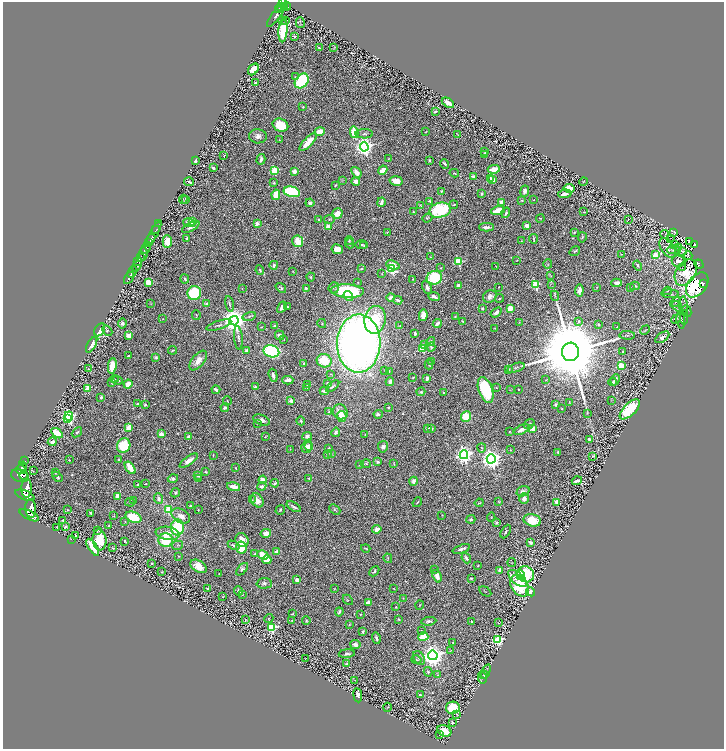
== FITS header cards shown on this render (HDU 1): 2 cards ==
NAXIS1  =                 1443
NAXIS2  =                 1493

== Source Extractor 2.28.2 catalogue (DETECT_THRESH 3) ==
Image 1443 x 1493 px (HDU 1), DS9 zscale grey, zoomed out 1/2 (1 PNG px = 2 x 2 image px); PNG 726 x 751 px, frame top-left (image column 2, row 1493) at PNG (3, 2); each listed source drawn as its Kron ellipse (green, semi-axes under 4 px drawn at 4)
Background 0.667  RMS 0.025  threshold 0.0763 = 3 sigma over >= 5 px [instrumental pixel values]
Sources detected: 741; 73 cannot appear on this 1/2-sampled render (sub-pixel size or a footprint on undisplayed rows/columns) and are neither listed nor drawn; of the other 668, the 500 brightest by FLUX_AUTO listed and drawn (168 fainter detections omitted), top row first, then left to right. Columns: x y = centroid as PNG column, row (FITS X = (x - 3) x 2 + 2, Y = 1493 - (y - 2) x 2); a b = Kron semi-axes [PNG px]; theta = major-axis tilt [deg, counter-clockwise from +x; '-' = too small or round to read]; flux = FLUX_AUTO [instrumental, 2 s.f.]
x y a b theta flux
283 3 5 3 - 530
286 6 5 3 - 350
281 7 5 2 - 190
285 7 2 2 - 150
279 9 2 2 - 120
276 15 14 3 53 27
282 20 2 2 - 6.4
286 20 2 2 - 3.2
300 23 5 2 - 4.5
283 31 11 4 86 300
294 36 3 2 - 6.8
319 48 2 2 - 9
334 48 3 2 - 3
253 69 6 4 50 64
295 77 4 3 - 4.3
302 81 8 6 51 580
255 83 2 2 - 7.6
448 103 7 3 -34 63
303 107 3 3 - 4.4
435 111 4 2 - 8
280 125 8 6 -24 180
320 131 5 4 - 41
354 132 6 3 -77 160
426 132 3 1 - 2.9
364 134 8 4 -2 16
457 134 4 1 - 2.7
258 136 9 7 -6 33
279 140 2 1 - 2.7
308 142 11 4 47 68
364 147 4 4 - 2600
485 152 3 2 - 7.7
485 155 3 2 - 6.9
224 156 3 2 - 3.3
261 159 5 3 - 16
388 159 3 2 - 2.6
429 160 3 3 - 6.4
195 161 3 2 - 23
445 164 5 2 - 10
213 168 3 2 - 10
494 169 6 3 7 81
383 170 5 3 - 48
274 171 4 3 - 240
294 172 3 3 - 35
356 172 6 4 -51 39
454 173 4 3 - 7.1
473 177 4 3 - 26
490 178 3 2 - 9.2
342 180 4 3 - 3.5
493 180 3 3 - 48
356 181 4 3 - 32
396 181 6 4 -11 39
583 181 4 2 - 3.7
189 182 5 2 - 10
274 183 2 2 - 8.6
336 185 3 2 - 5.6
569 188 5 4 - 130
442 191 3 2 - 7
525 191 6 3 82 18
292 192 8 5 -13 460
481 194 2 2 - 7.7
565 194 7 3 8 22
276 195 5 3 - 110
183 199 4 1 - 2.9
186 200 3 2 - 4.3
522 200 3 2 - 3.9
534 200 2 2 - 3.7
430 201 3 2 - 7.7
381 202 5 3 - 28
310 203 4 4 - 18
502 203 4 3 - 57
420 205 4 3 - 3.7
454 205 4 2 - 5.1
440 210 11 7 13 360
498 211 7 3 16 120
413 212 2 2 - 3.3
584 212 2 2 - 3.2
506 213 5 2 - 9.4
337 214 5 5 - 58
427 218 5 3 - 4.6
319 219 3 2 - 3.4
330 219 5 4 - 6
540 219 4 4 - 4.9
628 219 2 2 - 3.6
193 222 3 3 - 200
159 223 2 1 - 13
189 223 6 4 -13 20
257 224 2 2 - 86
527 226 3 3 - 34
191 227 9 4 27 20
328 227 3 3 - 67
487 227 7 3 0 20
156 230 2 2 - 220
387 232 3 2 - 3.4
674 232 3 2 - 3.3
154 233 13 2 60 300
574 233 4 3 - 4.5
665 235 4 2 - 2.9
582 237 5 2 - 5
187 238 4 2 - 9.3
671 238 3 1 - 2.6
151 239 5 2 - 1100
533 239 5 1 - 5.3
349 240 4 3 - 7.5
298 241 6 5 - 110
522 241 3 2 - 2.9
689 241 4 2 - 3.6
149 242 2 1 - 320
167 242 6 4 -89 61
350 243 5 4 - 7.2
362 245 6 3 -1 8.6
674 245 3 2 - 3.1
695 245 4 2 - 56
364 246 4 3 - 5.6
146 248 6 3 55 2600
668 248 11 6 -57 17
678 248 2 2 - 63
337 249 6 5 - 47
674 250 7 3 0 9.3
575 251 6 3 35 7.3
682 251 3 1 - 2.8
143 254 6 3 81 970
621 254 3 2 - 2.8
655 255 4 3 - 130
688 256 4 3 - 2.8
140 257 4 1 - 360
430 257 3 2 - 2.6
517 260 2 1 - 3
678 261 7 5 -5 46
138 262 4 2 - 510
458 262 3 3 - 370
548 264 5 3 - 5.8
699 264 5 4 - 71
274 265 4 3 - 11
393 265 7 4 -21 66
638 265 5 3 - 9.2
137 266 6 4 54 530
496 266 2 1 - 2.9
440 268 3 2 - 2.9
682 268 2 1 - 38
362 269 3 2 - 6.6
392 269 3 3 - 690
260 270 5 3 - 7.8
293 271 2 2 - 2.6
132 272 6 2 66 1200
686 273 14 9 58 220
382 274 3 3 - 2.8
551 276 4 3 - 4.6
311 277 4 4 - 7
129 278 7 2 58 1100
434 278 8 6 15 400
185 279 4 3 - 11
413 279 3 2 - 2.6
148 282 3 3 - 230
358 283 2 2 - 2.6
617 283 5 3 - 26
551 284 3 2 - 2.6
703 284 4 2 - 150
459 285 4 3 - 19
535 285 3 3 - 400
697 285 14 9 52 950
635 286 5 2 - 9.6
427 287 7 4 -63 21
498 287 2 1 - 3
597 287 2 2 - 2.9
242 288 2 2 - 3.8
281 288 6 3 -39 9.5
306 288 3 2 - 8.8
334 288 5 5 - 8.9
630 288 3 2 - 2.7
347 291 16 6 -4 530
579 291 6 3 84 45
667 291 4 2 - 3.2
194 293 7 7 - 370
670 294 9 3 -2 11
348 296 5 4 - 30
490 296 7 6 - 29
555 296 5 3 - 4.6
391 297 4 2 - 19
434 297 6 3 -22 26
500 298 4 2 - 4.2
398 300 4 2 - 9.3
675 302 6 3 48 9.6
207 303 2 2 - 35
151 304 3 2 - 2.9
229 304 8 3 -78 8.8
677 306 5 3 - 7
684 306 9 4 -86 16
282 307 6 3 61 22
287 307 3 3 - 4
482 308 3 3 - 9.9
510 309 3 3 - 170
687 311 6 3 -65 4.8
496 312 6 3 36 16
196 315 5 2 - 6.2
423 315 6 4 79 49
249 316 7 3 17 8.2
455 317 2 2 - 4.3
684 317 7 2 89 4
163 319 3 2 - 2.6
676 319 5 3 - 8.3
375 320 14 10 79 210
234 321 4 4 - 8000
462 321 4 2 - 6.4
579 321 4 3 - 14
681 321 8 3 -82 8.9
519 322 4 3 - 3.3
322 323 5 3 - 4.8
122 324 5 4 - 15
437 324 5 2 - 27
598 324 2 2 - 9.2
219 325 13 4 17 17
274 326 3 2 - 7.1
400 326 3 3 - 3.9
261 327 3 3 - 3.5
617 327 2 1 - 3.2
495 328 3 1 - 3.3
100 330 7 4 59 120
645 330 5 2 - 4.1
107 331 6 4 -45 6.5
415 333 3 2 - 12
128 335 4 3 - 34
280 335 5 4 - 24
627 335 8 3 -3 7.5
662 337 8 4 35 23
238 338 12 3 -84 13
284 339 4 3 - 4.7
430 341 5 4 - 13
359 344 29 21 89 5500
92 345 8 4 60 35
425 345 3 2 - 42
431 347 4 3 - 9
423 349 3 3 - 280
173 350 4 2 - 5.8
247 351 4 3 - 27
271 351 8 6 -16 650
571 352 9 8 - 110000
623 352 2 2 - 6.1
128 356 2 2 - 7.6
156 357 4 3 - 9.2
198 361 11 6 51 60
324 361 7 6 - 140
432 362 3 2 - 10
304 363 3 3 - 5.9
429 364 5 3 - 5.4
112 366 8 4 82 100
621 366 4 3 - 260
516 368 9 3 19 11
88 369 2 2 - 3.7
385 370 2 1 - 2.7
509 370 4 3 - 4.2
389 371 4 2 - 3.6
331 374 3 2 - 2.9
273 375 7 3 -74 18
413 377 2 2 - 4.3
427 378 4 3 - 19
114 379 4 3 - 7.2
118 380 5 3 - 14
288 380 5 3 - 33
546 380 3 3 - 2.9
615 380 6 3 66 24
390 382 4 3 - 22
613 382 4 3 - 9.9
111 383 3 3 - 3.8
128 384 4 4 - 60
327 384 3 3 - 5.4
308 385 3 3 - 12
333 386 8 2 37 10
255 387 3 3 - 13
88 388 3 2 - 150
307 388 3 2 - 3.2
496 388 2 2 - 3.8
216 390 4 2 - 16
486 390 13 7 -70 380
510 390 3 3 - 2.7
518 390 2 2 - 6
324 391 4 2 - 13
421 392 4 3 - 10
444 392 2 2 - 4.9
101 397 2 2 - 33
611 400 3 2 - 3.1
227 401 4 2 - 4
291 401 3 2 - 86
569 402 4 2 - 3.3
137 404 4 2 - 7.5
145 405 4 3 - 6.4
556 405 3 3 - 8.7
389 407 3 3 - 6.9
225 408 4 3 - 13
562 409 2 2 - 3.3
630 409 13 6 44 310
329 412 4 3 - 7.2
340 412 8 7 - 59
587 413 4 2 - 3.1
378 414 4 3 - 15
69 416 4 4 - 1200
342 416 5 4 - 56
466 416 5 5 - 120
67 418 2 2 - 430
262 420 9 5 -21 24
301 421 4 2 - 5.9
257 423 3 3 - 3.4
529 424 6 3 35 6.5
128 428 4 3 - 62
428 428 3 2 - 7.7
532 428 3 3 - 180
432 429 3 2 - 2.9
522 429 8 3 27 38
509 431 2 2 - 3.4
77 432 6 3 40 12
336 432 4 3 - 12
57 433 6 3 -36 130
161 434 4 3 - 36
365 434 2 2 - 3.7
189 436 4 3 - 14
307 436 5 4 - 22
265 437 4 2 - 3.4
589 439 3 2 - 12
52 442 4 3 - 23
124 446 7 6 - 220
307 446 6 5 - 31
309 446 4 3 - 18
383 447 6 5 - 17
482 448 4 3 - 6.4
290 449 2 2 - 3.2
329 449 3 3 - 10
511 450 4 2 - 3.3
558 452 3 2 - 4.6
328 454 4 2 - 2.9
331 454 3 2 - 3.9
213 455 2 1 - 2.9
464 455 4 4 - 2700
593 456 3 2 - 4.7
491 459 4 4 - 4000
69 460 2 2 - 5.7
119 460 4 3 - 5.4
25 461 2 1 - 80
189 461 10 4 35 35
378 462 2 2 - 12
394 463 4 2 - 3.6
366 464 5 3 - 5.9
360 465 3 3 - 8.6
22 466 5 3 - 2100
130 468 7 4 -54 130
236 468 3 2 - 3.8
21 470 6 4 -12 2400
33 471 2 1 - 3.2
206 472 3 3 - 5.8
55 473 3 2 - 5
198 475 3 3 - 31
20 476 9 6 -17 4300
24 476 4 2 - 1100
57 477 6 2 -47 8.4
309 478 4 3 - 6.8
173 479 5 4 - 18
198 479 3 3 - 9.8
263 480 4 3 - 62
414 481 4 3 - 28
577 481 5 2 - 24
275 483 4 3 - 9.2
145 484 2 2 - 4.3
138 485 2 2 - 4
262 486 4 2 - 14
233 487 7 3 -13 57
27 488 9 5 89 4600
523 491 7 5 22 19
175 493 5 4 - 8
25 495 10 4 -22 4500
118 496 4 3 - 47
524 498 5 5 - 21
158 499 5 4 - 21
252 500 3 2 - 5.6
257 500 7 5 -55 40
134 501 2 2 - 6.7
130 502 5 3 - 6
417 502 5 2 - 5.6
499 502 3 2 - 4
557 502 2 2 - 120
479 503 4 2 - 4.7
190 506 3 3 - 5.8
294 507 8 2 -32 13
31 508 9 5 -85 4800
68 510 3 2 - 3.1
169 510 3 3 - 310
198 510 2 2 - 2.7
280 510 5 2 - 7.4
335 510 6 3 -40 8.1
91 513 3 2 - 14
29 515 10 4 -26 4600
442 515 2 2 - 4
114 516 4 3 - 3
181 516 10 6 -30 39
133 517 8 5 -21 160
491 517 5 3 - 3.5
471 519 4 3 - 9
62 520 2 2 - 3.4
532 520 9 6 -13 120
125 521 3 2 - 3
496 523 4 3 - 7.9
109 526 3 2 - 5.3
57 527 3 2 - 2.8
65 527 3 2 - 6.3
177 527 8 6 88 290
377 529 4 3 - 45
97 531 4 2 - 9.6
506 532 7 3 61 11
168 533 12 6 -8 53
266 533 5 4 - 31
76 536 3 2 - 13
71 539 2 1 - 2.6
99 540 10 7 -83 110
166 540 7 7 - 190
242 540 7 6 - 53
125 541 3 2 - 5
530 543 4 3 - 17
177 545 6 3 13 6.3
234 545 6 4 -27 12
93 547 10 3 -57 140
241 547 6 5 - 140
113 548 3 2 - 5.4
366 548 5 2 - 5
461 549 9 2 19 17
276 552 4 3 - 21
254 554 3 3 - 5.1
263 555 6 3 -27 130
178 556 4 3 - 3.7
388 558 5 3 - 4.8
466 558 5 3 - 13
267 560 4 4 - 54
512 562 4 2 - 3.7
151 563 2 2 - 5
478 565 2 2 - 4.3
199 566 9 5 -32 59
242 569 7 4 46 16
434 570 3 2 - 3.9
500 570 4 3 - 26
374 571 6 3 46 10
162 572 2 2 - 3.2
219 573 2 2 - 2.8
526 574 8 7 - 320
521 575 5 4 - 65
437 576 6 4 -71 38
471 578 2 2 - 4.6
517 578 11 5 -40 57
297 580 4 3 - 24
264 583 7 5 1 14
520 586 12 8 -54 250
334 588 4 2 - 2.7
208 589 4 2 - 9
394 589 2 2 - 3.2
238 591 4 2 - 18
485 591 7 2 -31 3.7
531 592 5 4 - 34
242 595 3 2 - 3.2
223 597 3 2 - 2.9
403 598 3 3 - 2.8
348 600 6 2 -46 5.3
368 602 4 2 - 19
420 605 4 3 - 4.6
396 607 3 2 - 4.1
339 612 4 2 - 11
292 614 3 2 - 4.5
360 615 2 2 - 3.8
269 618 5 2 - 4.6
399 619 4 3 - 6.5
245 620 2 2 - 3.5
292 620 4 2 - 2.9
306 620 4 3 - 5.3
429 621 7 3 7 16
471 621 2 2 - 18
498 623 3 2 - 3.3
349 624 3 2 - 3
272 628 4 3 - 580
422 631 3 3 - 5.7
363 632 2 2 - 11
423 637 5 4 - 140
376 638 6 2 -74 12
498 640 3 3 - 600
453 642 2 2 - 4.5
355 644 5 4 - 21
451 650 4 3 - 4.5
347 654 8 3 5 11
433 655 5 4 - 5200
305 658 2 1 - 2.7
419 658 7 5 -58 17
416 660 5 3 - 4.8
346 664 3 3 - 5.4
428 672 5 3 - 9.5
486 672 8 3 69 8.2
438 675 4 3 - 3.2
484 675 4 3 - 3.8
482 677 6 3 -77 5.5
355 680 3 2 - 2.7
358 695 7 3 -82 19
420 695 3 3 - 11
387 707 4 2 - 2.9
453 708 7 6 - 200
456 714 4 2 - 3.6
452 722 2 2 - 5.5
444 731 7 5 -30 89
439 735 2 2 - 2.8
At the frame edge (FLAGS 8, measured only in part): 1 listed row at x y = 283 3
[168 fainter detections neither listed nor drawn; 73 sub-pixel or undisplayed-footprint detections neither listed nor drawn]